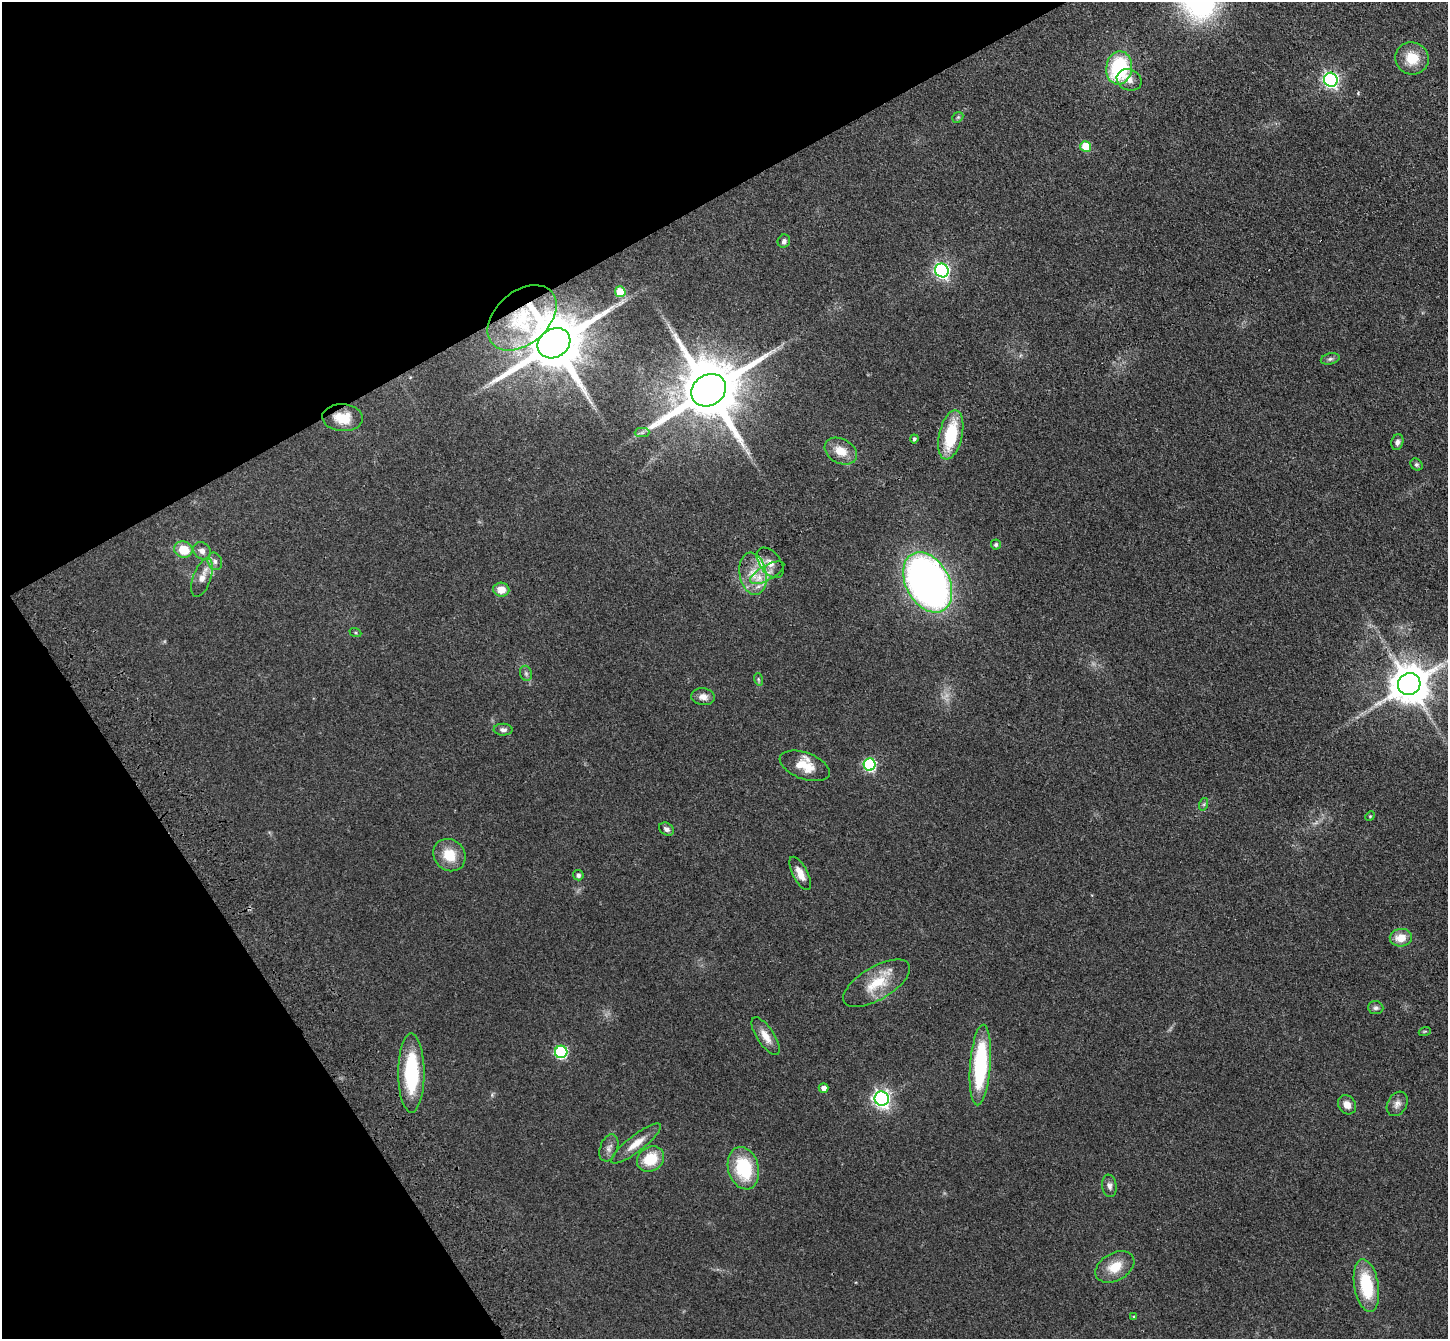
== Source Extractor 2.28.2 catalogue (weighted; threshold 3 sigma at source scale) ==
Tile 5 of 4 x 4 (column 1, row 2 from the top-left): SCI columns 103-1548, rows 2895-4231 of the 5985 x 5924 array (HDU 1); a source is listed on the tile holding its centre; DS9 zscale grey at full resolution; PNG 1450 x 1341 px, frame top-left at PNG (2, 2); each listed source drawn as its Kron ellipse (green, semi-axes under 4 px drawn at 4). Shown black and unused: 26% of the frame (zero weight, under 3 of 4 exposures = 6% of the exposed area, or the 3 px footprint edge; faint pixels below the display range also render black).
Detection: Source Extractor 2.28.2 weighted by HDU 2 'WHT'; one run over the whole footprint, this tile lists its part. Background 0.14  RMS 0.0076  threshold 0.0344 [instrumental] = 3 sigma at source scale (4.5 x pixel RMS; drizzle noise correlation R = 1.50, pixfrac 1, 0.05/0.05 arcsec/px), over >= 5 px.
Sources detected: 68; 1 long thin detection or spike segment (spike, bleed or trail) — neither listed nor drawn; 3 inside a brighter listed object's ellipse — not listed separately; the other 64 listed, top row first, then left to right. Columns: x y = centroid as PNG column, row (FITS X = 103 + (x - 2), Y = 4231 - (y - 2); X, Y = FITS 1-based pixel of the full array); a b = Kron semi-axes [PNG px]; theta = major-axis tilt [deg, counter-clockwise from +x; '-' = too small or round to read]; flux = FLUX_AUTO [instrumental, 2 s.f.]
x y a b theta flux
1412 58 17 16 - 15
1119 68 16 13 82 64
1129 80 13 10 -22 6.1
1331 80 7 6 - 200
958 117 6 4 43 1.1
1086 146 5 5 - 23
784 241 7 6 - 2.6
942 270 7 6 - 200
620 292 5 5 - 26
522 318 39 26 41 48
554 343 17 14 32 5900
1330 359 9 5 14 2
709 390 18 15 33 6800
343 418 20 13 -3 17
642 433 7 4 1 1.8
951 435 25 11 77 41
914 439 4 4 - 1.7
1397 442 8 6 76 2.5
841 451 17 12 -28 12
1416 464 6 5 - 1.5
996 545 5 5 - 1.4
183 549 9 8 - 17
202 551 9 8 - 4.1
215 561 9 7 -67 2.9
770 563 17 10 -52 6.4
767 573 19 7 29 7.2
753 574 21 13 -79 16
202 578 20 9 70 7.4
928 582 32 21 -62 450
501 590 8 7 - 8
355 633 6 4 -20 1
526 673 8 6 -70 1.8
758 679 6 4 -72 1.1
1409 684 11 10 - 2400
703 697 12 8 -7 5
503 730 9 6 -2 2.7
870 765 6 6 - 91
805 766 26 13 -20 15
1204 804 6 4 72 1.2
1370 816 5 4 - 0.79
666 829 8 6 -34 2.9
449 855 17 15 -46 17
800 873 18 7 -63 8
578 875 5 5 - 2.5
1401 938 11 9 9 11
877 983 38 16 31 24
1376 1008 8 6 -4 2.2
1425 1031 6 4 18 0.91
766 1036 22 8 -56 8.6
561 1052 6 6 - 87
980 1065 40 10 86 77
411 1073 39 13 -90 58
824 1088 5 4 - 4.1
882 1099 7 7 - 300
1397 1104 13 9 60 4.6
1347 1105 10 8 -56 5.4
636 1144 31 8 38 11
609 1148 14 8 70 4.2
651 1159 14 12 34 22
743 1168 21 15 -75 44
1109 1186 11 7 -82 3.2
1115 1267 21 13 29 15
1366 1286 26 12 -80 38
1134 1317 4 3 - 1.1
Overlapping masked pixels (flux is a lower limit): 3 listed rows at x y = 522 318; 554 343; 343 418